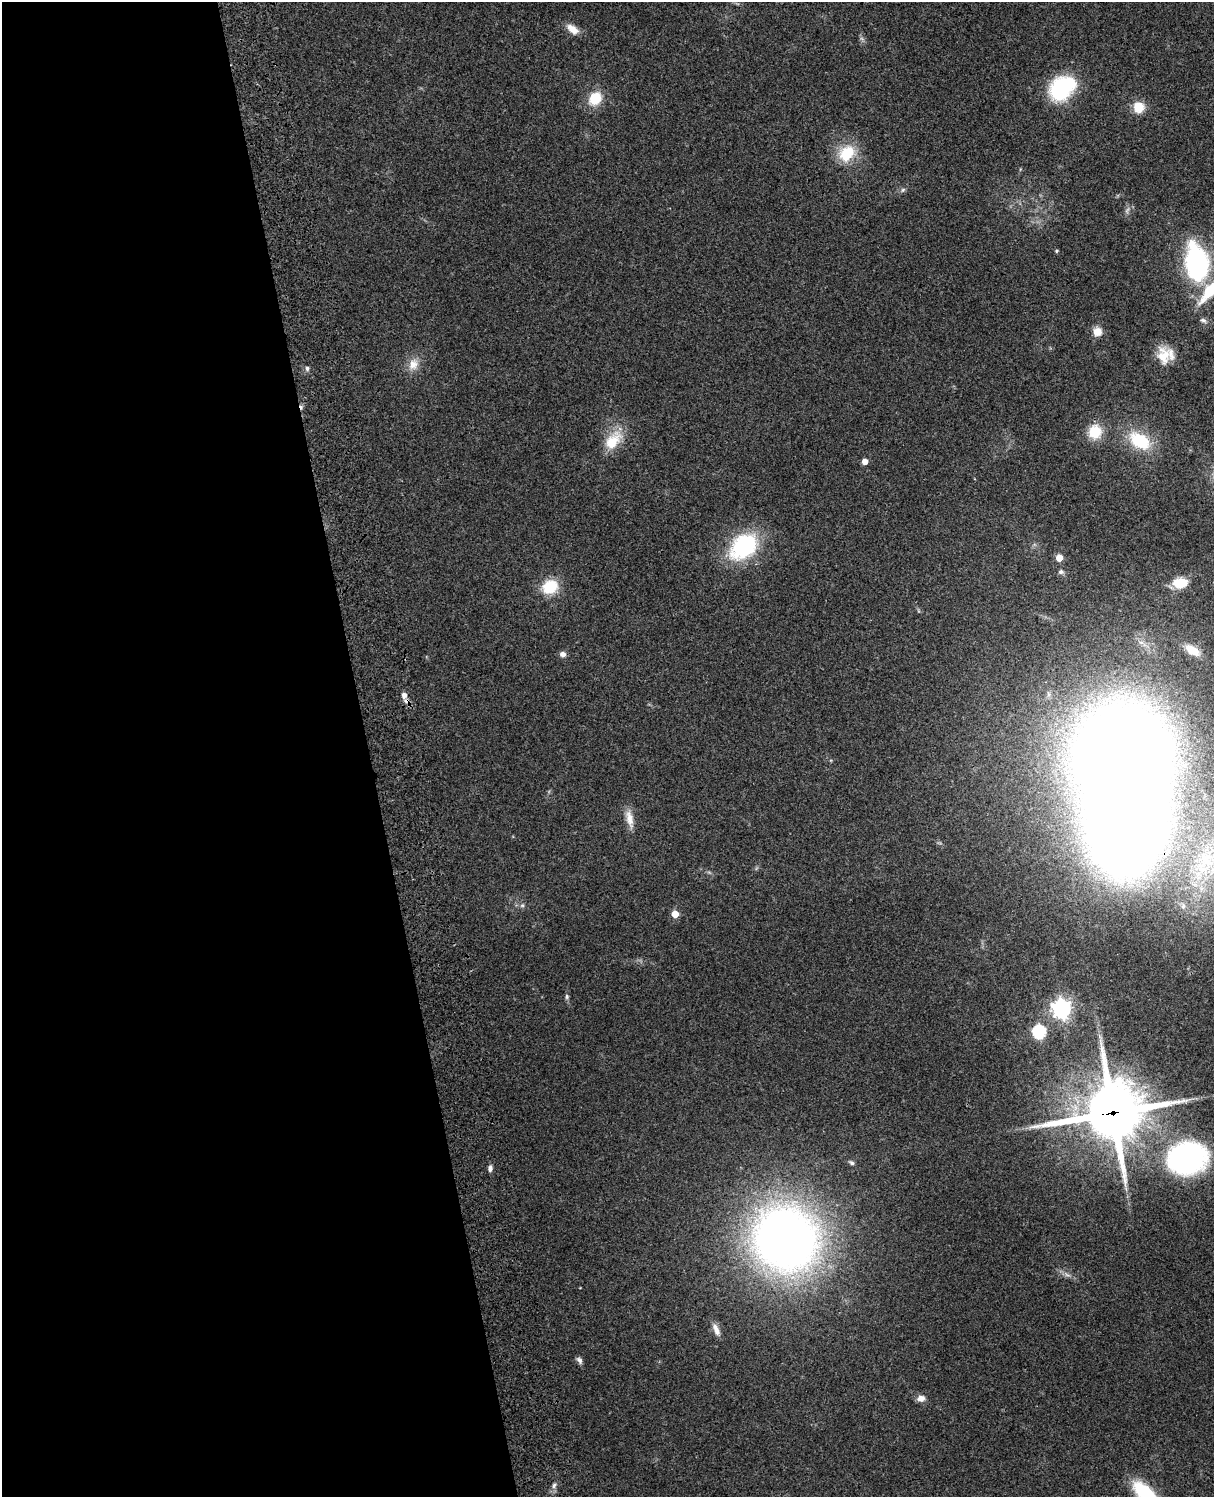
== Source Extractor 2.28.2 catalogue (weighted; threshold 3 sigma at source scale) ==
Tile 5 of 4 x 3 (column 1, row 2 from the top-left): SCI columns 120-1331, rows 1660-3154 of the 5087 x 4927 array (HDU 1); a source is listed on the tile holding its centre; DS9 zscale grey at full resolution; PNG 1216 x 1499 px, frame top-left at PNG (2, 2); no overlay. Shown black and unused: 30% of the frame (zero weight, under 3 of 4 exposures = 6% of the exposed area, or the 3 px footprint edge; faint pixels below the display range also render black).
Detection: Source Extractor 2.28.2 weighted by HDU 2 'WHT'; one run over the whole footprint, this tile lists its part. Background 0.233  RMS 0.0086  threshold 0.0387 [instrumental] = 3 sigma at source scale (4.5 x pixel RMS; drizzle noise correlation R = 1.50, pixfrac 1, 0.05/0.05 arcsec/px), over >= 5 px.
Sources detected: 51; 2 inside a brighter object's white glare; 1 cosmic-ray / hot-pixel residue — not listed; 1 inside a brighter listed object's ellipse — not listed separately; the other 47 listed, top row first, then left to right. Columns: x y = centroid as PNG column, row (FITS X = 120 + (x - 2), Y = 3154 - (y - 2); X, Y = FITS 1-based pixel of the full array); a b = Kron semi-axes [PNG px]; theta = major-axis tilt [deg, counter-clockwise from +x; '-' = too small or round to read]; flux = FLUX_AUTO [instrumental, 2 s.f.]
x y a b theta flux
572 29 18 9 -36 8.8
1060 89 25 22 84 66
595 98 13 11 56 24
1139 107 12 12 - 15
847 153 23 18 48 29
903 190 6 5 - 1.8
1127 210 10 5 66 2.8
1057 251 4 4 - 1.3
1197 263 24 15 -81 200
1209 292 27 11 53 33
1203 320 9 6 -23 2.6
1097 332 9 9 - 9.4
1163 356 24 16 -84 19
413 364 16 13 66 11
307 368 6 5 - 2.5
1095 432 16 15 - 22
613 441 29 16 53 25
1140 441 27 17 -32 42
865 461 5 4 - 7.9
744 546 33 23 40 87
1059 558 5 5 - 12
1061 572 7 6 - 2.3
1180 583 18 12 5 16
550 587 20 16 29 26
1192 650 18 9 -32 16
563 654 8 7 - 3.5
404 695 6 5 - 4.6
406 701 10 6 -29 3.7
1122 755 66 62 60 2000
629 819 25 9 -78 10
1205 862 75 41 63 160
522 905 6 5 - 1.8
675 914 5 5 - 17
567 996 6 6 - 1.8
1062 1009 7 7 - 470
1039 1032 6 6 - 130
1113 1113 23 21 15 4900
1188 1158 35 28 8 220
852 1163 8 5 -28 2.1
490 1168 7 5 88 3.1
786 1239 45 43 -45 830
1067 1275 10 4 -13 2.6
716 1329 18 7 -66 6.4
579 1360 10 6 -51 2.8
921 1398 9 7 2 5.9
554 1485 8 5 71 2.8
1145 1494 29 12 -42 66
Overlapping masked pixels (flux is a lower limit): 3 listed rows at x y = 406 701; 1122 755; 1113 1113
Isophote crosses this tile's border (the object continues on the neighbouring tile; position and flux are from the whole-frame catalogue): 3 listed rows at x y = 1209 292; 1205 862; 1145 1494